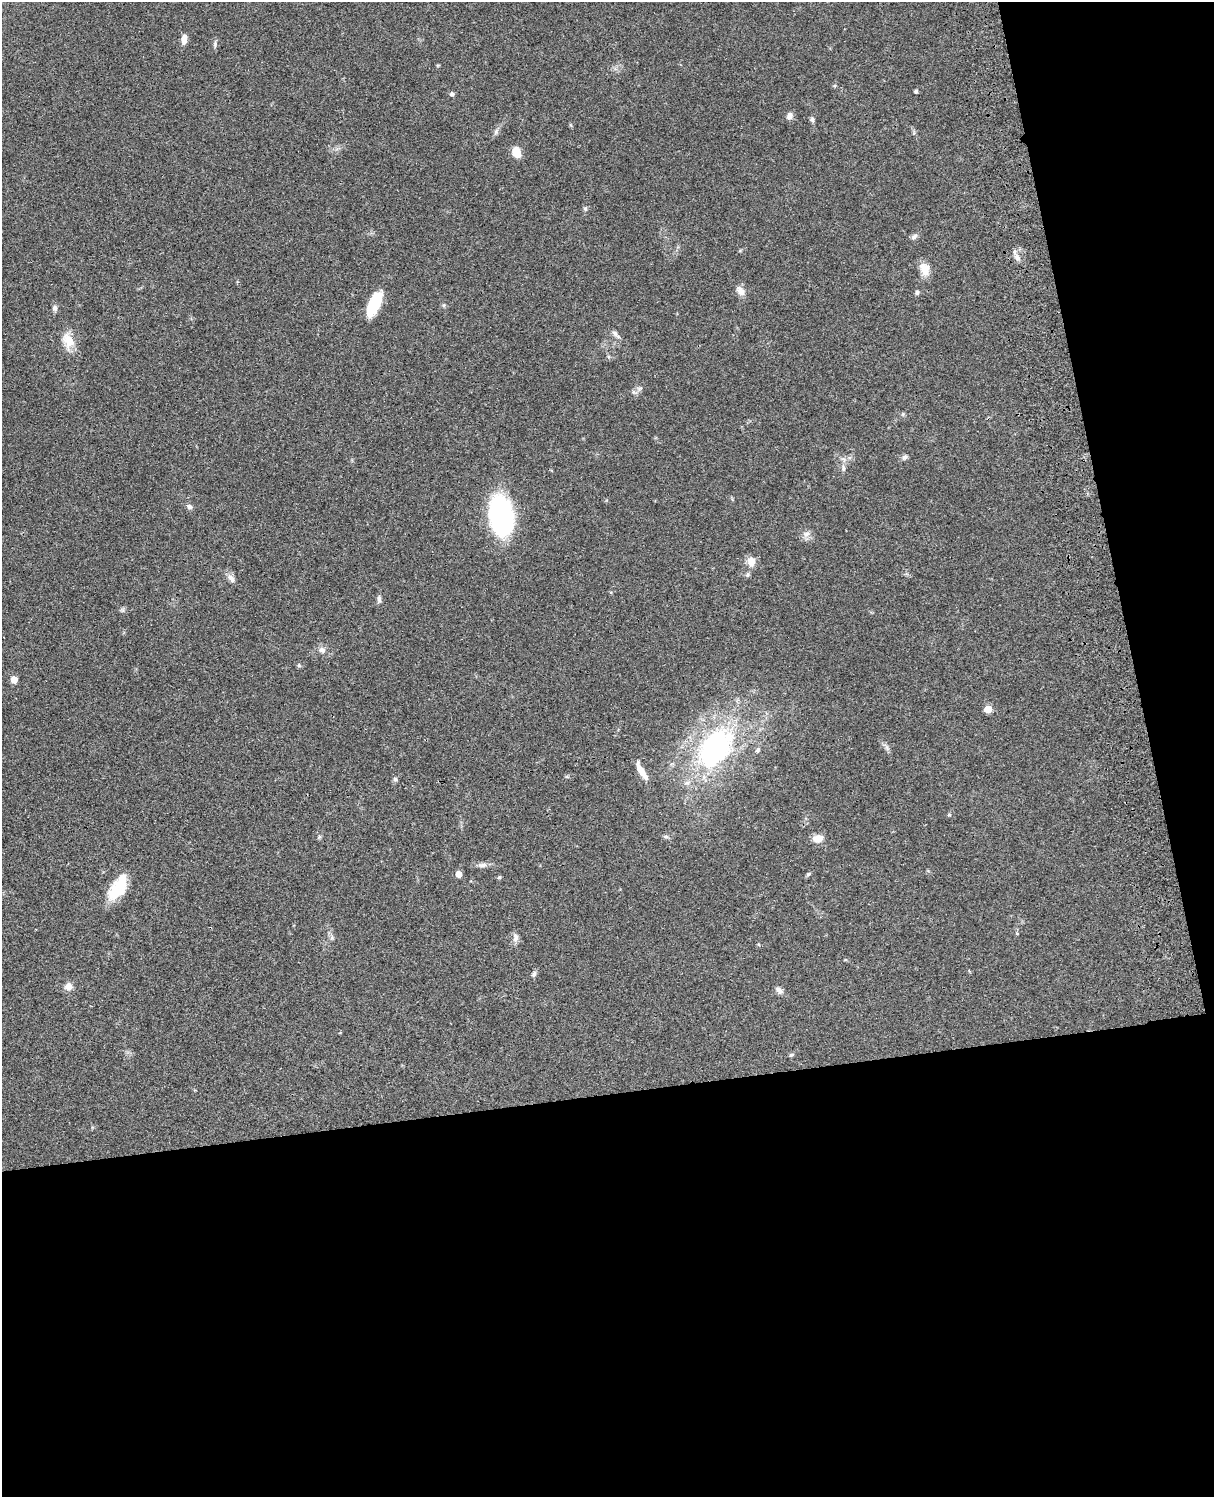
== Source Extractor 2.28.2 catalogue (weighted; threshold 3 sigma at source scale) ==
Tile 12 of 4 x 3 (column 4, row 3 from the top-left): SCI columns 3757-4968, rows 277-1771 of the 5086 x 4926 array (HDU 1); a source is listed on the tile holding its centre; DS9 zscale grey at full resolution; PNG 1216 x 1499 px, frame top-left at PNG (2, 2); no overlay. Shown black and unused: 33% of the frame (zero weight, under 3 of 4 exposures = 6% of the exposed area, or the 3 px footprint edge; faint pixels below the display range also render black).
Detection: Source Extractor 2.28.2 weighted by HDU 2 'WHT'; one run over the whole footprint, this tile lists its part. Background 0.0781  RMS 0.0059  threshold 0.0264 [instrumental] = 3 sigma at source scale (4.5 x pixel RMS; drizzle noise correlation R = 1.50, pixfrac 1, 0.05/0.05 arcsec/px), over >= 5 px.
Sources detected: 53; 2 inside a brighter listed object's ellipse — not listed separately; the other 51 listed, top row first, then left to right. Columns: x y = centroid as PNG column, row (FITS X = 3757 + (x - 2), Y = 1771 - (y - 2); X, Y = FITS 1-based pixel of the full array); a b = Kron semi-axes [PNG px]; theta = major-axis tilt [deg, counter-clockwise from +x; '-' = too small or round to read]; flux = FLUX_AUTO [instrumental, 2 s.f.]
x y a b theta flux
184 39 11 6 83 4
215 44 8 5 83 1.3
835 86 5 3 - 0.64
916 91 4 3 - 1.1
452 94 5 5 - 1.5
789 116 7 6 - 2.8
812 119 7 5 -75 1.3
496 132 9 4 69 1.5
516 152 12 8 -64 7.9
585 209 7 5 -87 1.1
914 237 8 6 33 1.8
1017 257 10 6 -56 2.5
924 269 16 11 -74 6.4
740 291 14 8 -54 3.7
917 293 5 5 - 1.2
374 304 24 10 64 24
444 305 6 4 71 0.71
55 308 8 7 - 1.8
615 333 10 6 -48 2
68 341 19 13 -67 9.5
639 388 7 4 0 1.3
905 457 7 6 - 1.5
843 468 10 4 -86 1.6
190 507 7 6 - 1.7
501 515 26 15 -81 150
806 534 10 6 27 2.3
751 561 13 9 -84 4.8
747 574 6 6 - 1.1
231 578 13 7 -55 2.7
379 599 10 5 -89 1.6
322 650 8 7 - 2.4
299 666 5 5 - 0.83
14 679 5 5 - 8.6
988 709 5 5 - 13
715 748 63 39 53 110
641 770 22 8 -63 6.3
395 779 6 5 - 1.1
949 815 5 4 - 0.64
319 837 6 4 72 0.79
666 837 7 5 -7 1.1
817 838 13 9 10 4.7
483 865 12 6 8 2.3
459 874 6 5 - 3.9
808 874 6 4 23 0.84
499 877 5 4 - 0.76
116 891 27 17 29 15
515 938 12 7 89 2.5
534 974 8 5 63 1.4
69 986 8 8 - 3.9
779 990 11 7 -56 2.1
791 1055 6 4 16 0.95